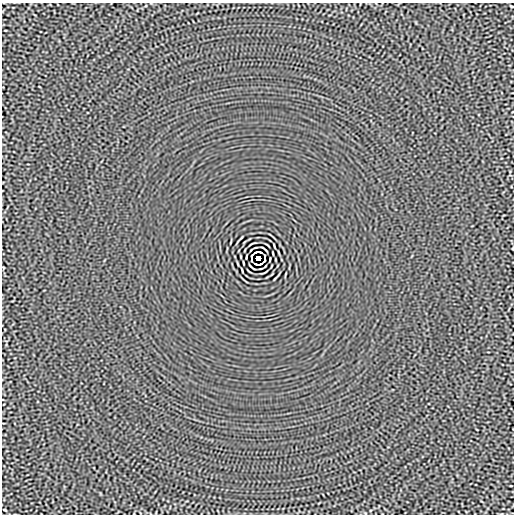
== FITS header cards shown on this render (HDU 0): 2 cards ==
NAXIS1  =                  512
NAXIS2  =                  512

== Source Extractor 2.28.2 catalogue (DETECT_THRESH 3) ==
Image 512 x 512 px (HDU 0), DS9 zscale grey, 1 PNG px = 1 image px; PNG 516 x 516 px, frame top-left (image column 1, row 512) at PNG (2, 3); no overlay
Background -1.41e-05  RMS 0.0015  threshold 0.00444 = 3 sigma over >= 5 px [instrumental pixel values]
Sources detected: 14; all 14 listed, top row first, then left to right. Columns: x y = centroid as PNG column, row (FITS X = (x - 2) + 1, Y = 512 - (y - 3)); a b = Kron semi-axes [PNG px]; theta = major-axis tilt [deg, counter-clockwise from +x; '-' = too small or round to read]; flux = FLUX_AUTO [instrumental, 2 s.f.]
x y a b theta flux
512 6 3 2 - 0.082
264 249 8 2 -40 0.099
256 252 5 2 - 0.064
260 252 4 2 - 0.1
251 256 4 2 - 0.076
265 256 4 2 - 0.073
258 258 4 4 - 3.7
251 260 3 2 - 0.081
265 260 4 2 - 0.078
243 263 4 2 - 0.081
256 264 4 2 - 0.088
260 264 5 2 - 0.089
252 267 8 2 -40 0.099
5 510 3 2 - 0.079
At the frame edge (FLAGS 8, measured only in part): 1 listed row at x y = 512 6